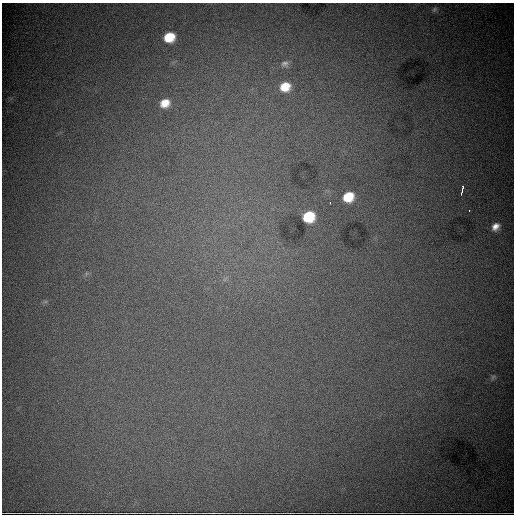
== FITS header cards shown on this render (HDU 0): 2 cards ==
NAXIS1  =                  512
NAXIS2  =                  512

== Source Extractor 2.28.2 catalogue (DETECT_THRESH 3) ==
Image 512 x 512 px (HDU 0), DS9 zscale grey, 1 PNG px = 1 image px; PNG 516 x 516 px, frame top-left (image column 1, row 512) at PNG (2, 3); no overlay
Background 9960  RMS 110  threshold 324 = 3 sigma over >= 5 px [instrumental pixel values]
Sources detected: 13; all 13 listed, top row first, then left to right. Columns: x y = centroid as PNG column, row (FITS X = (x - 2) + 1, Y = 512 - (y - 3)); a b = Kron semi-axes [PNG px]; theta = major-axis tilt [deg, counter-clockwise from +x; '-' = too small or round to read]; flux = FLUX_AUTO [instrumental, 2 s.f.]
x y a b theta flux
434 9 7 6 - 15000
169 37 10 9 - 190000
285 64 10 8 3 29000
285 87 11 10 - 140000
165 103 11 9 30 100000
463 187 4 2 - 11000
461 192 5 2 - 12000
348 197 9 8 - 170000
330 203 2 2 - 4800
469 210 2 2 - 5600
309 217 9 8 - 260000
495 227 10 8 47 57000
493 377 7 5 45 14000